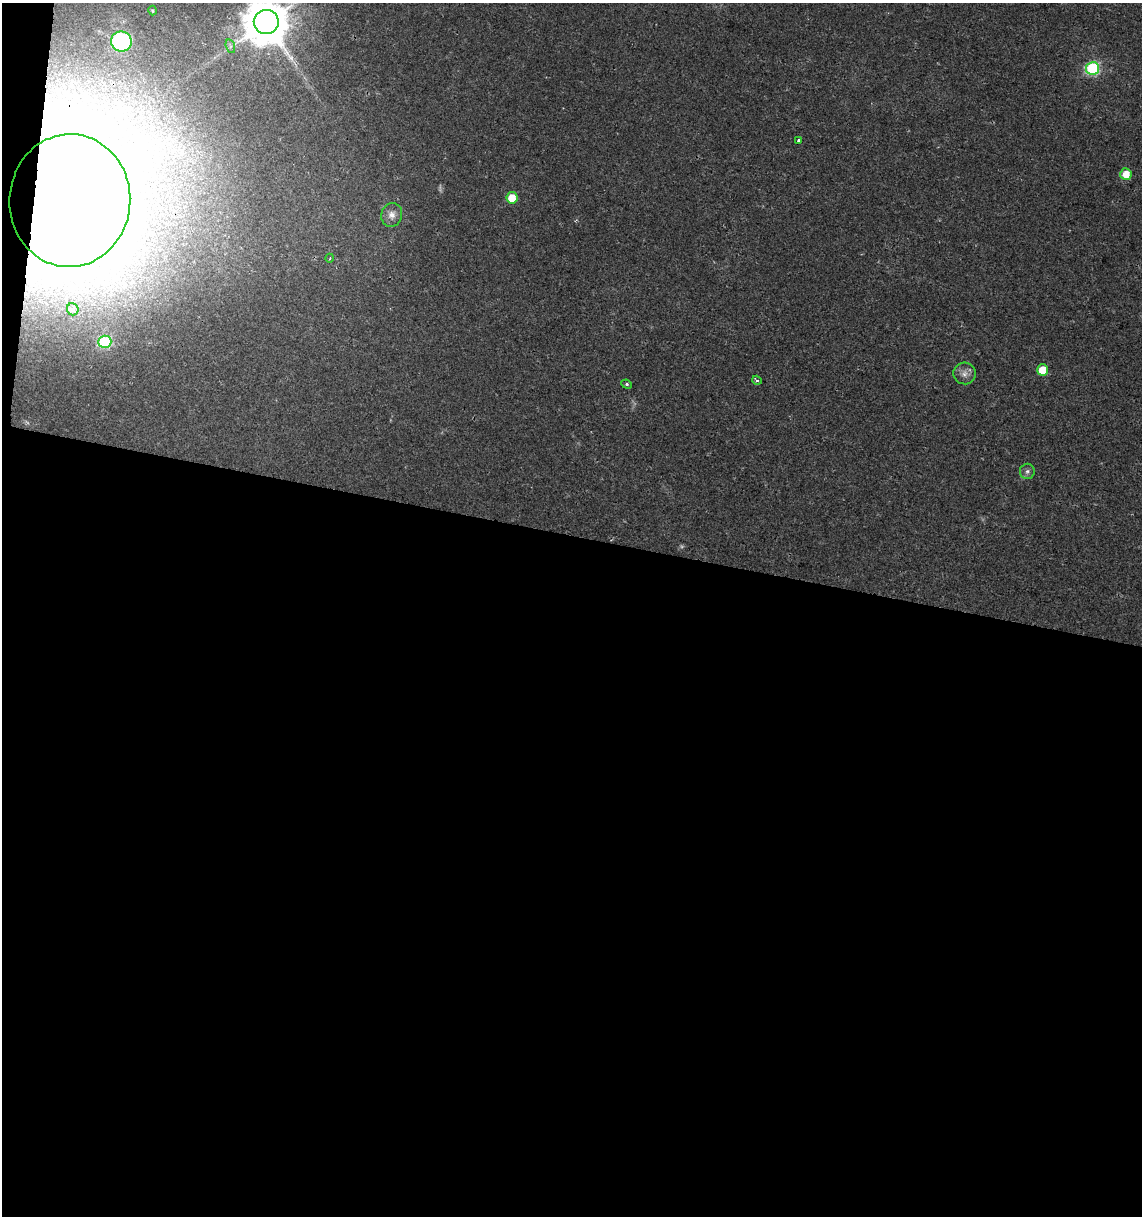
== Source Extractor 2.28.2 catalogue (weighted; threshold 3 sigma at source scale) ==
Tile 13 of 4 x 4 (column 1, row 4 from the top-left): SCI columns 286-1425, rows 1-1214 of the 5073 x 4864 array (HDU 1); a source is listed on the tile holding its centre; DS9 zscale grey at full resolution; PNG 1144 x 1218 px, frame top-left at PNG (2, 3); each listed source drawn as its Kron ellipse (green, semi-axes under 4 px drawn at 4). Shown black and unused: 57% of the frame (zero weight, under 2 of 3 exposures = <1% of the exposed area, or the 3 px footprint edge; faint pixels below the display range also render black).
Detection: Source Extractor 2.28.2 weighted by HDU 2 'WHT'; one run over the whole footprint, this tile lists its part. Background 0.0204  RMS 0.0027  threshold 0.0122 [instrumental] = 3 sigma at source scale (4.5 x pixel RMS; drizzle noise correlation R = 1.50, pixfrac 1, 0.0396/0.0396 arcsec/px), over >= 5 px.
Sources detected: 20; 2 too faint to see at this stretch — neither listed nor drawn; the other 18 listed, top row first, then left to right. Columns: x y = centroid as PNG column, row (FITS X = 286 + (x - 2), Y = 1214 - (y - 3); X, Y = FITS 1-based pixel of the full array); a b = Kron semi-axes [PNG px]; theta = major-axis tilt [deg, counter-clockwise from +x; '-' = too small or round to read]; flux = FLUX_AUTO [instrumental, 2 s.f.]
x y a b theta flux
153 10 5 4 - 0.36
266 22 12 12 - 1300
121 41 10 10 - 32
230 46 7 4 -72 0.66
1092 68 6 6 - 38
798 140 3 3 - 0.9
1126 174 6 5 - 3.9
512 198 6 5 - 5.5
70 201 66 60 86 1900
392 215 12 10 72 2
330 258 4 3 - 0.24
73 309 6 6 - 0.73
105 342 6 6 - 24
1043 370 5 5 - 6.8
964 373 11 11 - 1.8
757 380 5 4 - 0.49
627 384 5 4 - 0.42
1027 471 7 7 - 0.89
Overlapping masked pixels (flux is a lower limit): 1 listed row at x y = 70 201
Isophote crosses this tile's border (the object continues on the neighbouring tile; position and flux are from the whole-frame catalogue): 1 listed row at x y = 266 22